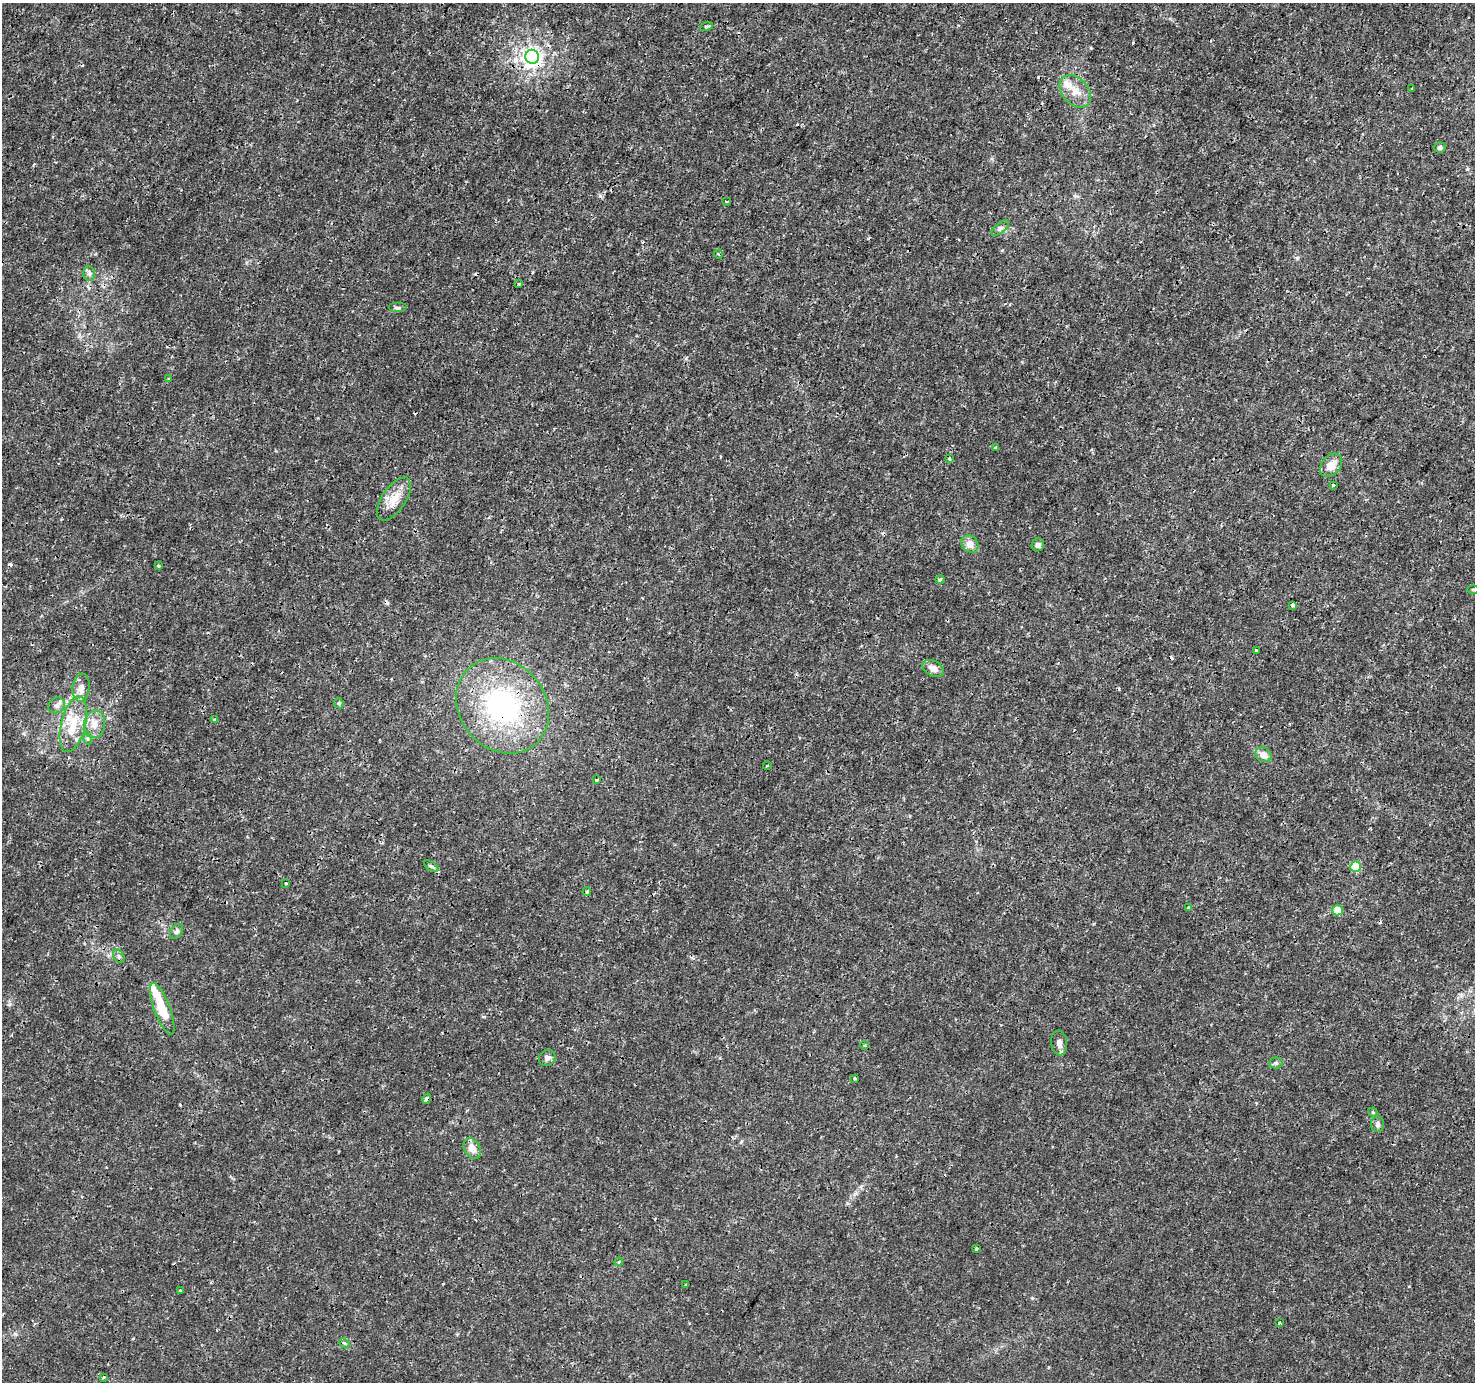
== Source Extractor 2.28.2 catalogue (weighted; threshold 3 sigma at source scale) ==
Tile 10 of 4 x 4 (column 2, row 3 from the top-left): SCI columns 1475-2947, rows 1570-2949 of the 5901 x 5965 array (HDU 1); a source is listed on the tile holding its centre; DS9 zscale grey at full resolution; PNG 1477 x 1384 px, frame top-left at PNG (2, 3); each listed source drawn as its Kron ellipse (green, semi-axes under 4 px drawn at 4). Shown black and unused: <1% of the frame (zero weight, under 3 of 4 exposures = <1% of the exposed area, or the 3 px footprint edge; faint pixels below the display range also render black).
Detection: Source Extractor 2.28.2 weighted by HDU 2 'WHT'; one run over the whole footprint, this tile lists its part. Background 0.00242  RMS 8.0e-04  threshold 0.00359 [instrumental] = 3 sigma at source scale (4.5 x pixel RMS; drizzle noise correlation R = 1.50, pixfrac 1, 0.0396/0.0396 arcsec/px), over >= 5 px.
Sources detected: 74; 1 inside a brighter object's white glare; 9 cosmic-ray / hot-pixel residue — neither listed nor drawn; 3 inside a brighter listed object's ellipse — not listed separately; the other 61 listed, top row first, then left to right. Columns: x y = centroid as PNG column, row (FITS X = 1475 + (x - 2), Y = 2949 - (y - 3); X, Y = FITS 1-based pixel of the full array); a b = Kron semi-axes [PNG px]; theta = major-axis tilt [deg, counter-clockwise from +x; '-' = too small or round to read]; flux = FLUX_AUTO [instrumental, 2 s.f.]
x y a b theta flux
706 27 6 3 13 0.13
532 57 7 7 - 44
1412 89 3 2 - 0.1
1075 91 18 13 -48 1.1
1440 147 5 5 - 0.29
726 201 4 2 - 0.081
1000 228 10 5 37 0.24
718 254 4 3 - 0.092
89 273 7 6 - 0.22
519 284 4 2 - 0.078
398 308 9 5 0 0.19
168 379 4 3 - 0.083
996 448 3 3 - 0.83
949 459 3 3 - 0.29
1331 465 13 9 49 0.92
1333 485 3 3 - 0.24
394 499 25 12 56 1.3
970 544 9 8 - 0.74
1038 545 6 6 - 0.25
158 566 3 3 - 0.077
940 579 4 3 - 0.2
1473 589 5 3 - 0.09
1292 605 4 3 - 0.2
1256 651 3 3 - 0.16
933 668 11 7 -28 0.63
81 688 14 8 84 0.65
339 703 5 4 - 0.11
57 705 8 7 - 0.32
503 706 51 43 -50 14
215 720 3 3 - 0.3
73 724 29 12 76 2
95 724 14 10 81 0.87
87 738 6 4 -71 0.13
1263 755 8 7 - 0.63
767 766 4 3 - 0.075
597 780 4 3 - 0.12
431 866 8 4 -34 0.18
1355 867 5 5 - 3.2
286 883 3 3 - 0.18
587 891 4 4 - 0.11
1189 908 4 3 - 0.44
1337 910 5 5 - 1.9
177 931 8 6 57 0.2
119 956 7 5 -61 0.19
162 1009 27 8 -69 2.3
1059 1043 12 8 -85 0.45
865 1045 5 3 - 0.081
547 1058 9 7 40 0.32
1276 1063 6 5 - 0.17
855 1079 3 3 - 0.13
427 1099 5 4 - 0.23
1373 1112 5 4 - 0.084
1378 1124 8 6 -86 0.25
472 1149 11 8 -62 0.7
976 1248 3 3 - 0.17
619 1262 4 4 - 0.087
686 1285 3 3 - 0.099
180 1290 3 2 - 0.067
1279 1323 3 3 - 0.11
344 1343 6 4 -42 0.13
104 1378 4 2 - 0.086
Overlapping masked pixels (flux is a lower limit): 5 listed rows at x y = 532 57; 89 273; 503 706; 1355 867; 427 1099
Unlisted compact peaks at least as high as the median listed source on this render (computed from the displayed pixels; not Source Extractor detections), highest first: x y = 1091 48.